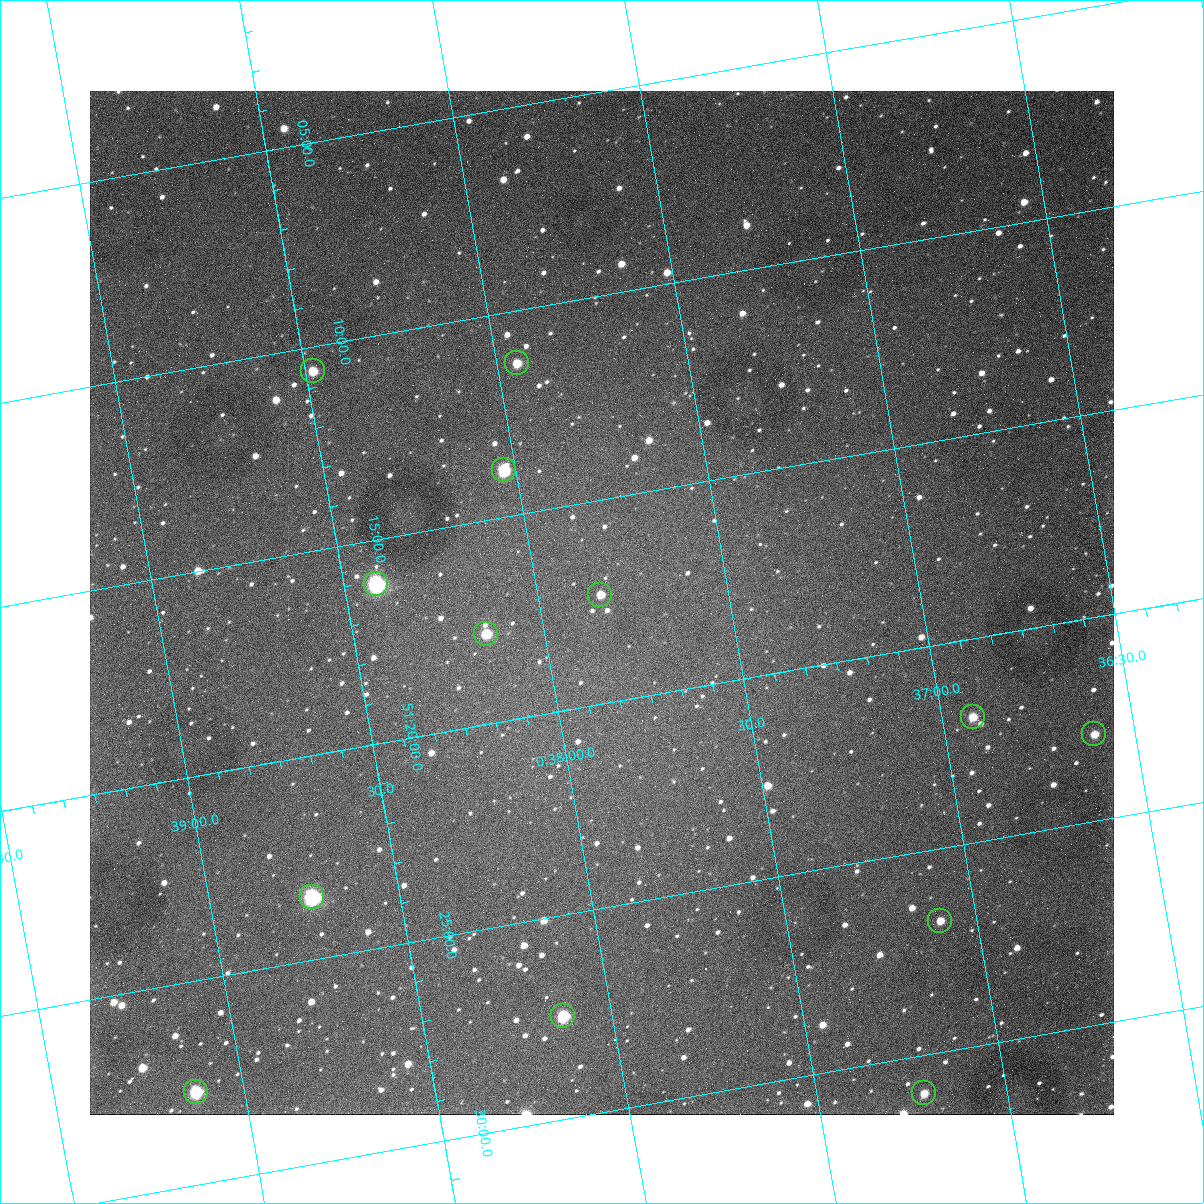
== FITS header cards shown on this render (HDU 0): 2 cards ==
NAXIS1  =                 1024
NAXIS2  =                 1024

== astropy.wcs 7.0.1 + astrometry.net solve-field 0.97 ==
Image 1024 x 1024 px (HDU 0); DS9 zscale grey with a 90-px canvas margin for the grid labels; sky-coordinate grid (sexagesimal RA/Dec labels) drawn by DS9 from the SOLVED WCS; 13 Tycho-2 reference stars matched to detected sources circled (green)
Header WCS: none
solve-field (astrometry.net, Tycho-2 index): SOLVED blind (the file carries no WCS)
Solved WCS: RA---TAN-SIP/DEC--TAN-SIP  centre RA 00:37:50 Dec +51:18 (9.46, +51.29 deg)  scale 1.49 arcsec/px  FOV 25.5' x 25.5'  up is -170 deg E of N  parity flipped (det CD > 0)
(file carries no celestial WCS; the grid is the blind solution)
Tycho-2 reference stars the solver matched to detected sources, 13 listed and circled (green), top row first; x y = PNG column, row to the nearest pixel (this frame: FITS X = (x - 90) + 1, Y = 1024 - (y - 91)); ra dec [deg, ICRS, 3 dp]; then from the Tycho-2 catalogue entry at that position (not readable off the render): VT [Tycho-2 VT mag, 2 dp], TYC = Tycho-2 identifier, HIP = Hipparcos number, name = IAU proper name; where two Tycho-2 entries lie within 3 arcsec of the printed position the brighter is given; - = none
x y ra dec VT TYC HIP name
517 363 9.486 +51.188 10.87 3261-2086-1 - -
313 371 9.620 +51.177 10.71 3261-2090-1 - -
504 470 9.507 +51.231 9.24 3261-2068-1 - -
376 584 9.604 +51.268 7.70 3261-1879-1 3018 -
600 595 9.459 +51.289 11.04 3261-1703-1 - -
486 634 9.538 +51.296 10.24 3261-1493-1 - -
973 717 9.229 +51.365 11.03 3261-2198-1 - -
1094 734 9.152 +51.381 11.06 3261-1519-1 - -
312 897 9.683 +51.391 7.88 3261-1837-1 - -
940 921 9.274 +51.446 10.91 3261-1253-1 - -
563 1016 9.532 +51.458 9.03 3261-1423-1 - -
196 1092 9.782 +51.462 9.45 3261-1155-1 - -
924 1093 9.305 +51.516 11.13 3261-2117-1 - -